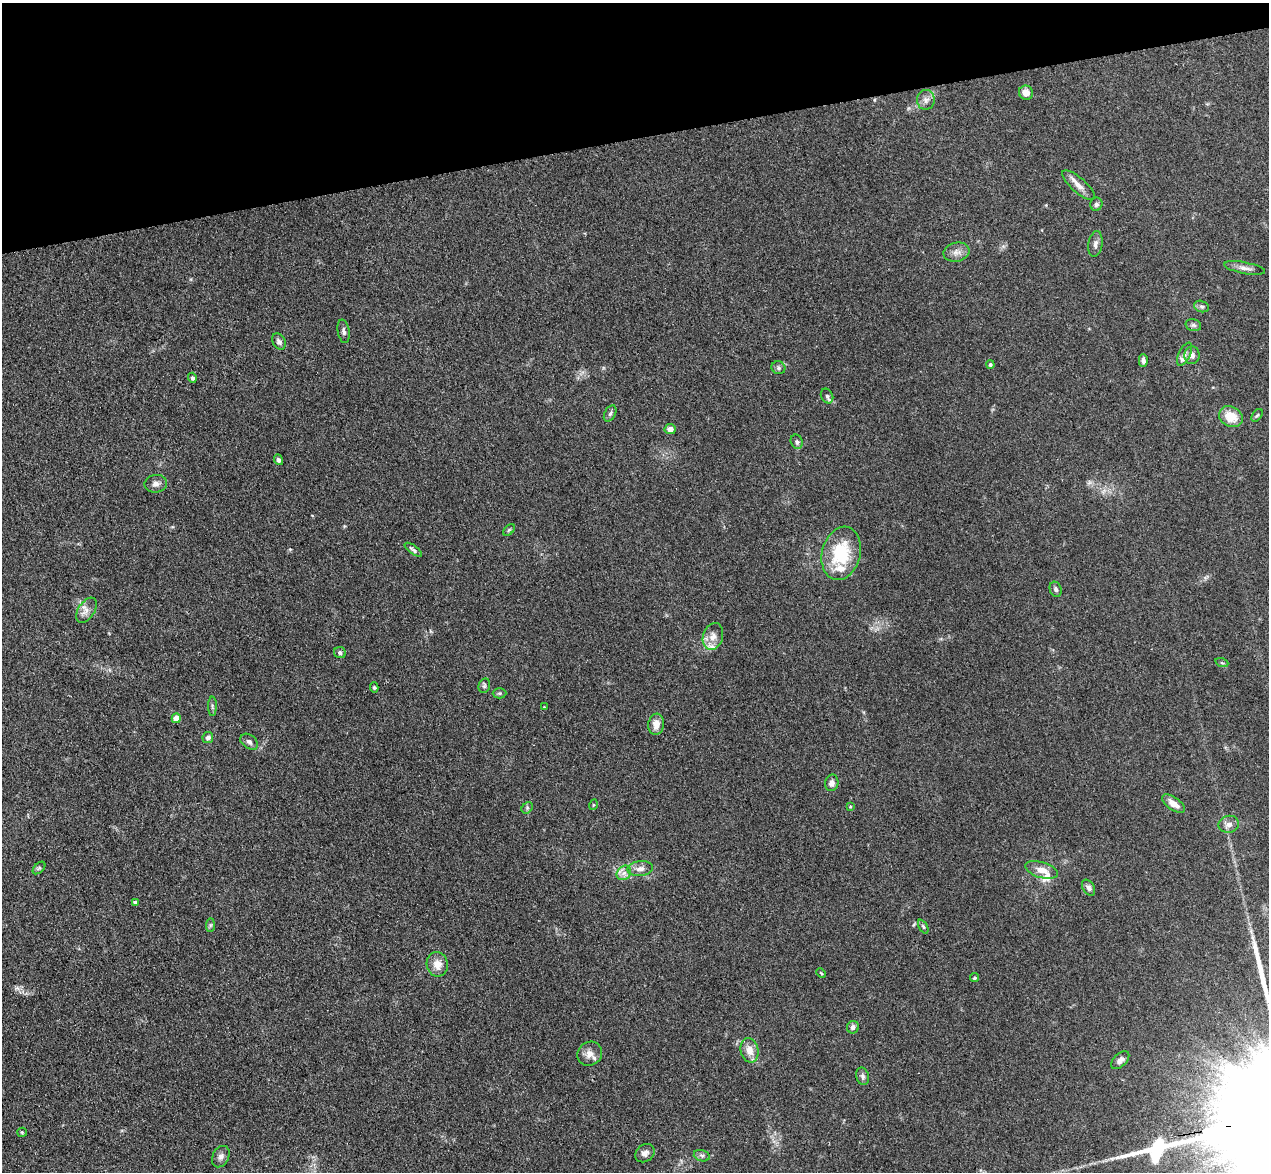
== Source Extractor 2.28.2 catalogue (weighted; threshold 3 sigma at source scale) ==
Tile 3 of 4 x 4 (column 3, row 1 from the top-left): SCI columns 2650-3916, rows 3694-4863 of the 5298 x 5161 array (HDU 1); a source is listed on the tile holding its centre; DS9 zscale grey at full resolution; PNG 1271 x 1174 px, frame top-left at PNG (2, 3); each listed source drawn as its Kron ellipse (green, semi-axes under 4 px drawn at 4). Shown black and unused: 12% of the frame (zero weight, under 3 of 4 exposures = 6% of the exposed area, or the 3 px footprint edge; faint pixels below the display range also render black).
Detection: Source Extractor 2.28.2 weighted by HDU 2 'WHT'; one run over the whole footprint, this tile lists its part. Background 0.0711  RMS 0.0063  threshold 0.0283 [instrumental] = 3 sigma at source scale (4.5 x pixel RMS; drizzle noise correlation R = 1.50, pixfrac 1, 0.05/0.05 arcsec/px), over >= 5 px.
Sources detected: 74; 1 long thin detection or spike segment (spike, bleed or trail) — neither listed nor drawn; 5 inside a brighter listed object's ellipse — not listed separately; the other 68 listed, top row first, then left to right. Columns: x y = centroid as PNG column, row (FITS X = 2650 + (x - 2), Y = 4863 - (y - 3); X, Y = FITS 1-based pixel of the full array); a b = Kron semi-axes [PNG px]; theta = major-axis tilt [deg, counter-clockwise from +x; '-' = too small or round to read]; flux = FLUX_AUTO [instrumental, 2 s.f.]
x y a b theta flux
1026 93 7 7 - 4.3
926 100 10 9 - 3
1078 185 21 7 -41 4.9
1096 204 6 6 - 1.5
1095 244 13 7 81 2.4
956 252 13 9 11 3.8
1245 268 20 5 -11 3.4
1202 306 7 5 -16 1.4
1193 325 8 6 -15 1.4
344 331 12 6 -80 1.9
279 342 9 6 -61 2
1185 354 12 5 63 2.6
1192 355 9 7 83 3.2
1143 360 6 4 -89 1.9
990 364 4 4 - 1
778 368 7 6 - 1.4
192 378 5 4 - 1.4
827 396 8 6 -62 1.3
610 414 9 5 62 1.5
1257 415 7 4 53 0.87
1231 417 12 10 -29 11
670 429 5 5 - 3.8
797 442 7 6 - 1.4
278 460 5 4 - 1.4
156 484 11 9 8 3.1
509 530 7 4 45 0.92
413 550 10 3 -37 1.4
841 553 27 19 75 32
1056 589 8 6 -69 1.6
86 610 14 8 57 3.9
713 636 14 10 73 4.8
340 653 6 5 - 1.4
1222 663 6 4 -19 0.81
484 686 7 5 75 1.2
374 687 5 4 - 0.81
500 693 7 5 1 1
212 706 9 4 89 1.2
544 707 3 3 - 0.45
176 718 5 4 - 7.7
656 724 10 8 83 5.4
208 738 5 5 - 1.9
249 742 10 6 -38 2
832 783 8 6 78 2.4
1173 804 13 6 -35 5.5
593 805 5 3 - 0.56
850 807 4 3 - 0.58
527 808 6 5 - 1.1
1229 824 10 8 13 3.7
39 868 7 4 45 1
640 869 13 7 7 3.9
1041 870 17 7 -16 6.3
624 873 8 6 45 2.7
1089 888 9 5 -58 1.8
135 902 4 4 - 1.5
210 925 7 4 88 0.98
923 926 7 4 -62 0.83
437 964 12 10 -80 6.3
821 973 5 3 - 0.61
974 978 5 4 - 0.9
853 1027 6 6 - 2.2
750 1050 12 8 -77 6.2
590 1054 13 11 36 4.4
1120 1060 11 6 43 2.4
863 1076 9 6 -76 1.8
22 1132 5 4 - 0.65
645 1153 10 8 40 3.1
702 1156 8 5 -16 1.5
221 1157 11 8 61 2.7